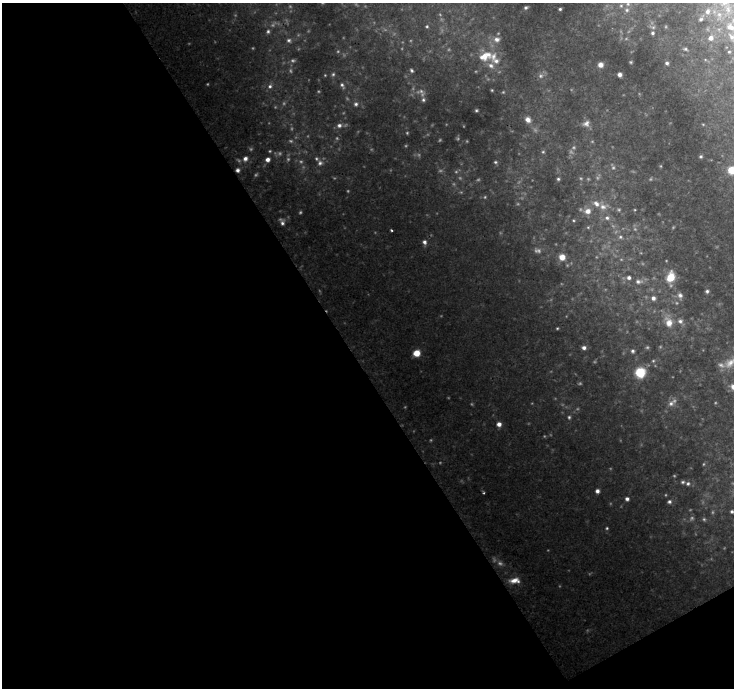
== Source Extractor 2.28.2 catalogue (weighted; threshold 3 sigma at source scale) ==
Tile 3 of 2 x 2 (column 1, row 2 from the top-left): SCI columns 1-732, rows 34-719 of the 1464 x 1443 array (HDU 1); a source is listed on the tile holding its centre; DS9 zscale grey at full resolution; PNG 736 x 690 px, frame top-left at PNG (2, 3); no overlay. Shown black and unused: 49% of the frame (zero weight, under 2 of 3 exposures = <1% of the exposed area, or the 3 px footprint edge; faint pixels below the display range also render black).
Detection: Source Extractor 2.28.2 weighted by HDU 2 'WHT'; one run over the whole footprint, this tile lists its part. Background 0.0769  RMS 0.0067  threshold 0.0301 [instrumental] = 3 sigma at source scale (4.5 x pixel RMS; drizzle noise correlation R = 1.50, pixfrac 1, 0.0396/0.0396 arcsec/px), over >= 5 px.
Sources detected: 86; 12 too faint to see at this stretch — not listed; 5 inside a brighter listed object's ellipse — not listed separately; the other 69 listed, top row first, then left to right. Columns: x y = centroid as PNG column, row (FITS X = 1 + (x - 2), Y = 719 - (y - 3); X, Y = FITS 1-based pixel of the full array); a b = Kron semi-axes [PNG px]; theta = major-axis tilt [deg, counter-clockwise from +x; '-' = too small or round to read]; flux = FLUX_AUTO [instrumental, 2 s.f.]
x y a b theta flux
628 4 8 6 89 2.1
621 6 6 4 0 0.98
526 8 4 4 - 1
560 9 3 3 - 0.73
708 11 6 5 - 1.6
701 19 5 3 - 0.9
427 26 4 4 - 0.74
730 27 10 6 -23 3.3
268 31 5 4 - 1
652 33 5 4 - 1.1
732 37 11 7 -23 3.2
710 38 5 5 - 2.4
497 39 9 7 2 2.9
289 40 6 5 - 1.2
685 49 5 4 - 0.88
485 56 21 11 19 9.4
667 63 5 5 - 1.3
600 65 6 6 - 3.1
412 70 6 4 -54 0.99
333 74 5 4 - 0.92
619 75 5 4 - 2
342 85 7 5 -72 1.3
270 86 6 6 - 1.5
423 100 6 5 - 1.1
356 104 6 5 - 1.4
476 110 4 3 - 0.67
528 120 7 7 - 2.9
586 123 10 8 45 2.6
339 125 6 6 - 1.9
701 156 4 3 - 0.76
245 159 6 6 - 2.3
267 160 5 5 - 2.5
495 162 5 4 - 0.82
320 163 7 7 - 2.3
237 170 5 4 - 1.5
732 170 7 7 - 10
558 179 4 4 - 0.78
603 207 10 8 -10 3.5
588 211 8 7 - 4.2
607 218 6 6 - 1.7
282 223 7 6 - 1.9
620 237 5 5 - 1.1
424 242 6 5 - 1.6
562 257 6 6 - 5.9
670 277 10 7 70 11
629 278 6 5 - 1.7
638 281 9 6 3 2.3
707 291 5 4 - 1
680 295 8 7 - 2
653 298 6 6 - 1.9
680 321 7 6 - 1.9
669 322 12 9 -73 6
557 328 4 3 - 0.52
584 348 5 4 - 1.9
633 351 5 4 - 1
417 353 6 6 - 7.2
730 362 20 9 42 6.9
640 372 9 9 - 15
671 403 10 7 50 2.6
569 417 5 4 - 0.87
499 424 5 5 - 2.8
683 482 6 4 21 1.1
688 484 6 4 68 1.2
597 491 4 4 - 2
627 499 4 4 - 1.7
669 502 5 5 - 1.3
732 511 4 4 - 1
607 528 4 4 - 0.63
515 580 13 7 3 4.6
Overlapping masked pixels (flux is a lower limit): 1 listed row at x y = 237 170
Isophote crosses this tile's border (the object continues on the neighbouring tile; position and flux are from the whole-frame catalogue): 4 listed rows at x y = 628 4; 732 37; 732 170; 730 362